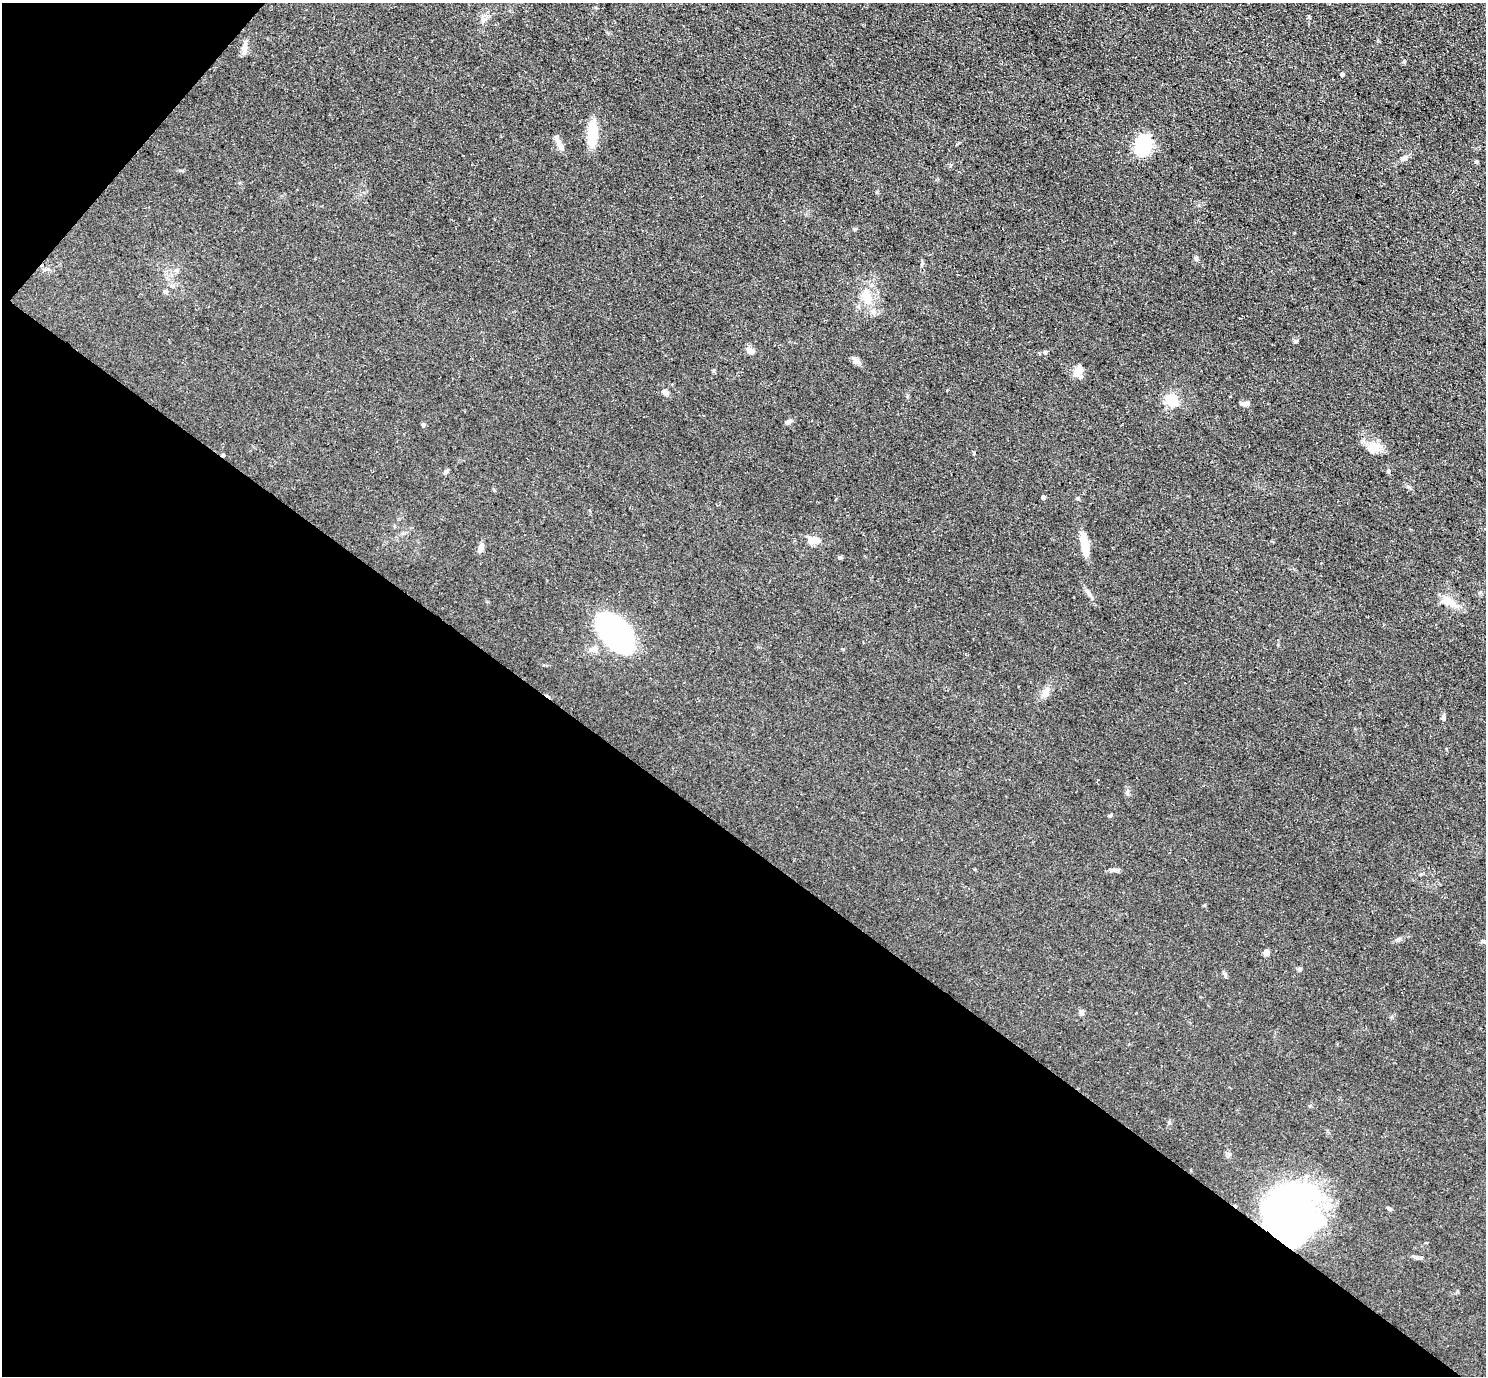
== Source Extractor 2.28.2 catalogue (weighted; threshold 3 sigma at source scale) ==
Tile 9 of 4 x 4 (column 1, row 3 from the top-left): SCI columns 2-1485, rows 1528-2901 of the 5939 x 5943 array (HDU 1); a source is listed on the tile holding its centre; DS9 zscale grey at full resolution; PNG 1488 x 1378 px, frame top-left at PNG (2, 3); no overlay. Shown black and unused: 41% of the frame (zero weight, under 3 of 5 exposures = <1% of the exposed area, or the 3 px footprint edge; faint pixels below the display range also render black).
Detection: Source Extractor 2.28.2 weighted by HDU 2 'WHT'; one run over the whole footprint, this tile lists its part. Background 0.0727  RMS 0.0089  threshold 0.0403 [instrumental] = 3 sigma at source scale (4.5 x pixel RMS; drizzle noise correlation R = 1.50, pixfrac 1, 0.05/0.05 arcsec/px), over >= 5 px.
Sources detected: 46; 3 inside a brighter object's white glare — not listed; the other 43 listed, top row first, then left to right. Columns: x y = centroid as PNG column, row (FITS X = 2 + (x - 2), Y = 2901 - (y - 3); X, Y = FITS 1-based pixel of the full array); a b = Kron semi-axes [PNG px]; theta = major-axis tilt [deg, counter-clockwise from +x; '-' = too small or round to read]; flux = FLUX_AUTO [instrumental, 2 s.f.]
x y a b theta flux
244 48 15 7 83 5.3
1404 61 5 4 - 1.1
1342 74 5 4 - 1.4
592 134 29 11 89 21
558 141 13 7 -63 5.3
1142 146 22 20 50 30
1405 158 10 3 21 2.1
1476 162 5 4 - 1.3
166 292 6 5 - 2
867 298 18 11 -73 13
750 351 8 6 -34 5.8
855 361 10 7 20 3.4
1078 371 13 8 60 8
665 392 9 6 -34 3.4
1171 400 6 5 - 110
1245 404 12 6 15 3
788 422 8 5 -8 2
423 425 5 4 - 1.6
1373 447 19 13 16 11
974 453 5 3 - 0.84
223 455 5 3 - 0.83
446 472 7 5 45 1.8
1043 497 5 4 - 1.5
1078 498 5 3 - 0.97
814 540 13 6 1 13
1084 543 29 7 -80 15
481 547 9 6 72 5.3
840 557 5 5 - 1.3
1448 601 18 10 -36 12
618 635 33 25 -55 170
594 649 10 8 -37 4.2
1045 692 13 8 53 5.5
1443 718 7 5 -87 2.3
1127 792 6 4 20 1.3
1115 870 14 4 -8 2.8
1204 905 5 4 - 0.82
1482 941 7 5 -15 1.7
1266 953 4 4 - 12
1299 969 6 4 18 1.6
1081 1012 7 6 - 2.1
1389 1208 6 4 -50 1.6
1287 1213 54 51 -48 350
1421 1257 6 4 20 1.2
Overlapping masked pixels (flux is a lower limit): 2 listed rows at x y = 223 455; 1287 1213
Unlisted compact peaks at least as high as the median listed source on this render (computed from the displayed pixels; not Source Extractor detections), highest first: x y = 1296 341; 1196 259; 1045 352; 1110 816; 1169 1123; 1409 487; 1225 974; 855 229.